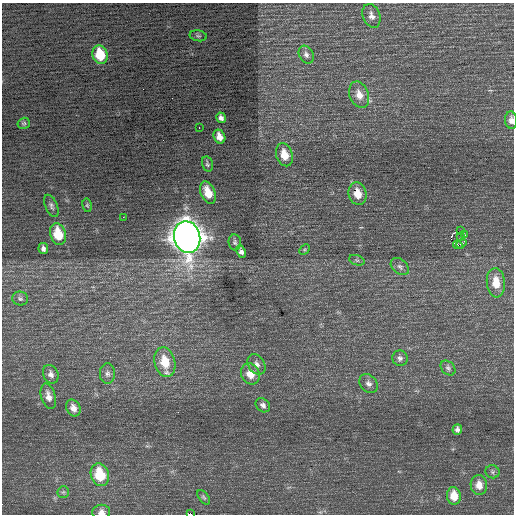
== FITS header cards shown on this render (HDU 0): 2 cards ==
NAXIS1  =                  512 / Axis length
NAXIS2  =                  512 / Axis length

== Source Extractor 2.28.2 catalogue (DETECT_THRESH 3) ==
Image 512 x 512 px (HDU 0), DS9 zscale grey, 1 PNG px = 1 image px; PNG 516 x 516 px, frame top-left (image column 1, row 512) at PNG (2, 3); each listed source drawn as its Kron ellipse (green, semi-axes under 4 px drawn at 4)
Background 0.422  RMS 0.8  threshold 2.39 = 3 sigma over >= 5 px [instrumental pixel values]
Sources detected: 54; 2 with non-positive FLUX_AUTO (blend fragments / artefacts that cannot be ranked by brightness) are neither listed nor drawn; the other 52 listed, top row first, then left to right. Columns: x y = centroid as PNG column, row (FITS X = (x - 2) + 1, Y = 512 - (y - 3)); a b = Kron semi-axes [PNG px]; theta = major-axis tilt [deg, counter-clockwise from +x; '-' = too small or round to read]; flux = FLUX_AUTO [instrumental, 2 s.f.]
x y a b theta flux
371 16 12 8 -69 310
198 36 9 5 -10 100
100 55 9 7 -73 1600
306 55 9 7 -61 200
359 95 14 9 -68 570
221 118 5 5 - 190
511 120 8 6 -85 260
24 123 6 5 - 88
199 128 2 2 - 36
219 137 7 5 -65 390
284 155 12 8 -73 860
207 164 8 5 -76 110
208 192 11 7 -68 900
358 194 11 9 -75 800
87 205 7 4 -80 83
51 206 12 6 -67 180
123 217 2 2 - 160
460 231 2 2 - 74
58 234 11 7 -75 1500
465 235 3 2 - 530
461 236 3 2 - 53
187 237 16 13 -75 73000
235 242 8 6 -85 140
461 244 5 3 - 190
458 245 5 3 - 900
43 249 6 4 -79 180
304 249 6 4 45 73
241 251 6 4 -67 190
357 260 8 5 -19 97
400 267 10 7 -41 200
496 283 15 9 -85 820
20 299 8 7 - 140
400 358 8 7 - 180
165 362 15 10 -76 1300
256 364 11 8 -56 260
448 368 8 6 -45 140
51 374 10 7 -66 240
107 374 10 7 -90 190
250 374 11 9 -65 700
368 383 10 8 -49 240
48 396 13 7 -74 380
263 405 8 6 -43 180
73 408 9 6 -65 340
457 429 5 5 - 170
492 472 7 6 - 110
100 475 12 9 -73 1900
479 485 10 8 -82 550
63 492 6 5 - 91
454 496 9 7 -83 880
204 497 8 5 -53 99
101 512 9 7 7 280
190 514 4 2 - 4500
At the frame edge (FLAGS 8, measured only in part): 3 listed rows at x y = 511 120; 101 512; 190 514
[2 non-positive-flux detections neither listed nor drawn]